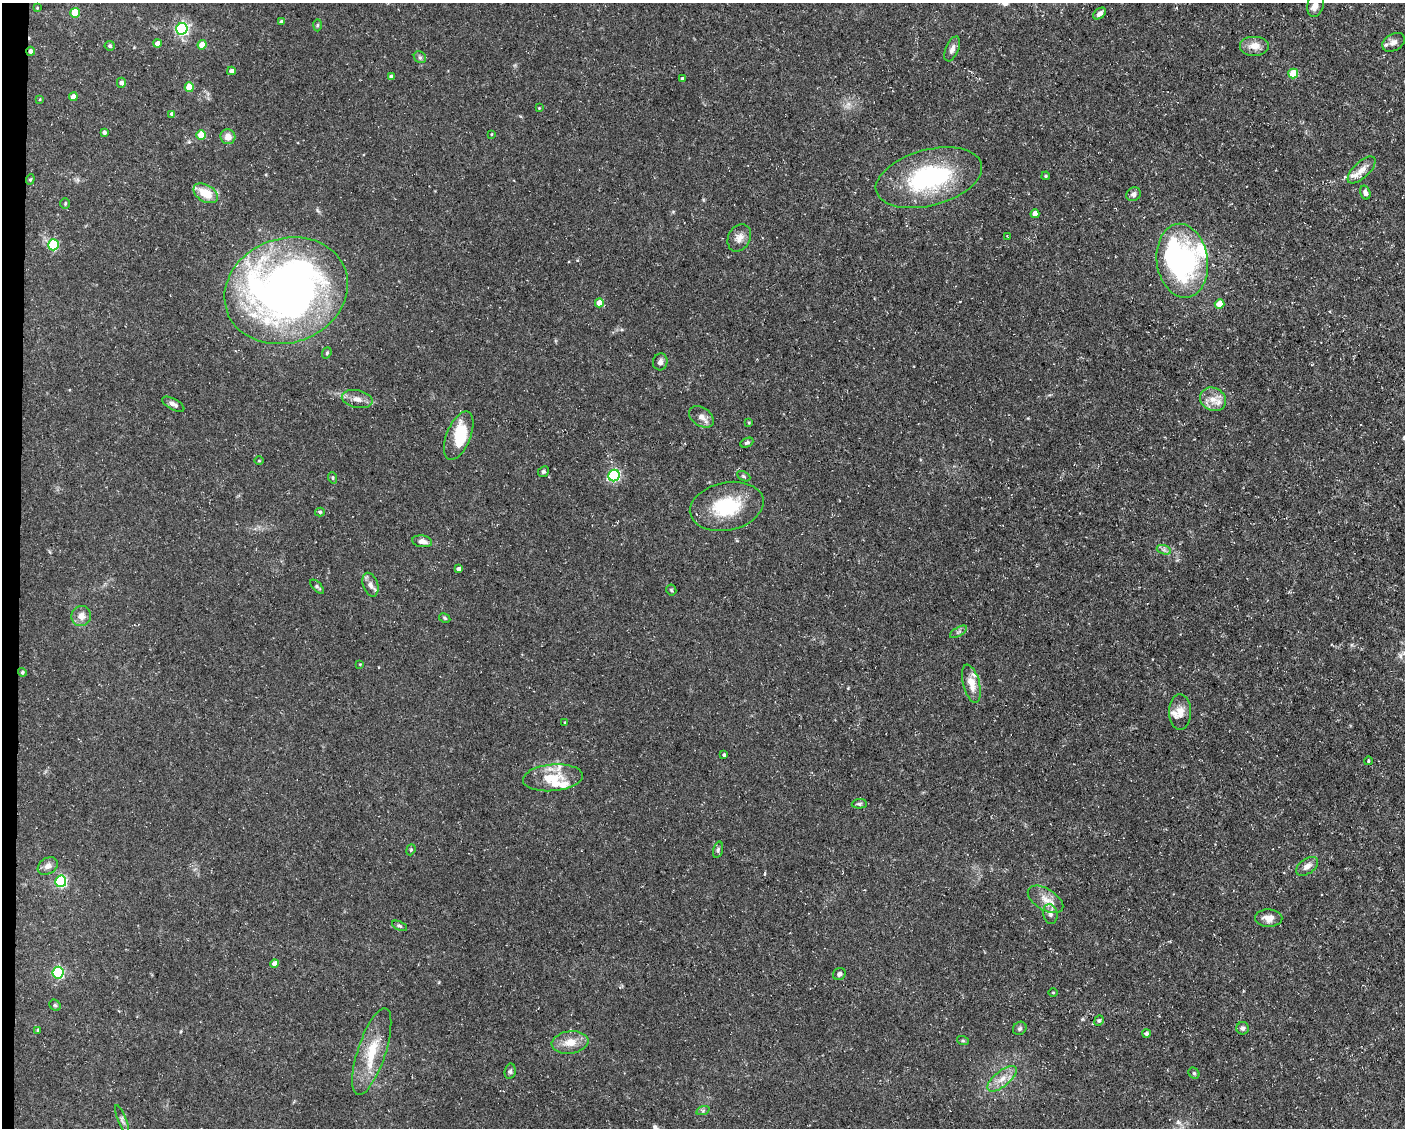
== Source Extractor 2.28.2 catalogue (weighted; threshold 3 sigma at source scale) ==
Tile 7 of 3 x 4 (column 1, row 3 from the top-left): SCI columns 218-1620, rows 1127-2252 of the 4534 x 4503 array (HDU 1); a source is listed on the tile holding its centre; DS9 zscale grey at full resolution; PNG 1407 x 1130 px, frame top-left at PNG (2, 3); each listed source drawn as its Kron ellipse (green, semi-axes under 4 px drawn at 4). Shown black and unused: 1% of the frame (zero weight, under 3 of 5 exposures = <1% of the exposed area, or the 3 px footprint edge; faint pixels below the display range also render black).
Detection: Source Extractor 2.28.2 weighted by HDU 2 'WHT'; one run over the whole footprint, this tile lists its part. Background 0.0997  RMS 0.005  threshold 0.0225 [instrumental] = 3 sigma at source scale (4.5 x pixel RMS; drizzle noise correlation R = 1.50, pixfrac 1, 0.05/0.05 arcsec/px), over >= 5 px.
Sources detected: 117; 2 inside a brighter object's white glare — neither listed nor drawn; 9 inside a brighter listed object's ellipse — not listed separately; the other 106 listed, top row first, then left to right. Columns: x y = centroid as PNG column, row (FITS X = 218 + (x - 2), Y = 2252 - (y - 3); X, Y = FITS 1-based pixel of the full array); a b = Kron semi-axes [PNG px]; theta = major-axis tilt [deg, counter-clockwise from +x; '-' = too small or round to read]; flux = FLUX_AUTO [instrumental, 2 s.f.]
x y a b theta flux
1316 4 12 8 76 2.8
37 8 4 3 - 0.41
75 13 5 5 - 17
1100 14 7 5 38 2
281 22 4 3 - 0.87
317 25 6 4 88 0.64
182 29 6 5 - 89
1393 42 12 8 28 3
157 43 4 4 - 2.9
202 45 4 4 - 6.8
110 46 5 5 - 1.1
1254 46 15 10 0 4.8
952 49 13 6 67 2.3
30 51 4 4 - 1.5
420 57 6 5 - 0.96
231 71 4 4 - 2.2
1293 74 5 5 - 14
391 77 4 3 - 1.4
682 78 3 3 - 0.66
121 83 5 4 - 1.8
189 87 5 4 - 13
73 97 4 4 - 3.4
40 99 4 3 - 0.38
539 108 3 3 - 0.4
172 114 4 4 - 1.6
104 132 4 3 - 1.3
491 134 4 2 - 0.36
201 135 5 4 - 14
228 137 7 7 - 4
1362 170 17 8 44 4.1
1046 176 4 3 - 0.65
929 178 54 28 15 61
30 179 5 4 - 0.64
206 193 13 8 -30 11
1365 193 7 5 -73 1.9
1133 194 7 6 - 1.5
65 204 5 4 - 0.63
1035 214 4 4 - 4.3
1007 237 3 2 - 0.57
739 238 14 11 62 3.9
53 245 5 5 - 30
1182 261 37 25 -82 83
286 291 63 52 20 340
599 303 4 4 - 6
1220 304 5 4 - 8.8
327 353 6 4 69 0.7
660 362 8 7 - 1.9
357 399 15 8 -13 4
1213 399 13 11 -30 5.7
173 404 12 5 -28 2.2
701 417 14 9 -34 3.2
749 423 4 3 - 0.57
459 436 25 12 68 18
747 443 7 4 23 0.89
259 461 5 3 - 0.42
543 472 5 5 - 0.89
614 475 6 5 - 67
744 476 7 4 -28 0.77
333 478 6 3 -72 0.6
727 506 37 24 12 29
320 512 5 4 - 0.82
422 541 10 6 -9 3
1164 550 7 4 -18 1.1
458 569 4 3 - 1.6
370 585 12 7 -72 2.8
317 587 9 4 -47 0.96
671 590 5 5 - 0.64
81 616 10 9 - 3.6
445 618 6 4 -28 0.74
959 632 10 4 31 1.1
360 664 4 2 - 0.33
22 672 4 4 - 0.83
971 684 19 8 -75 6.8
1180 712 18 11 -89 4.9
565 722 4 3 - 0.52
724 755 3 3 - 0.91
1368 761 4 3 - 0.44
553 778 30 13 5 14
859 804 7 4 2 0.95
411 850 5 4 - 0.69
718 850 8 5 75 1
48 866 11 8 34 2.5
1307 866 12 7 35 3.1
61 881 6 5 - 65
1045 899 20 10 -31 5.9
1050 914 10 7 -79 2.1
1269 918 14 9 -1 4.6
399 926 8 4 -25 0.96
275 964 4 4 - 3.2
58 973 6 5 - 62
839 974 6 6 - 1.6
1053 993 4 3 - 0.4
55 1005 6 5 - 0.76
1099 1021 5 4 - 0.84
1020 1028 7 6 - 1.1
1243 1028 6 6 - 1.3
38 1030 4 4 - 0.73
1146 1033 4 4 - 1.2
963 1041 6 4 -19 0.64
570 1042 18 11 7 7.1
372 1052 45 14 72 17
510 1071 8 5 79 1.1
1194 1073 6 5 - 0.68
1002 1079 18 7 39 5.1
703 1110 7 4 19 0.86
122 1120 16 4 -69 1.5
Overlapping masked pixels (flux is a lower limit): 1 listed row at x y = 30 51
Isophote crosses this tile's border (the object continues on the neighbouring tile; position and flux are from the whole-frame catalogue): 1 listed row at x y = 1316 4